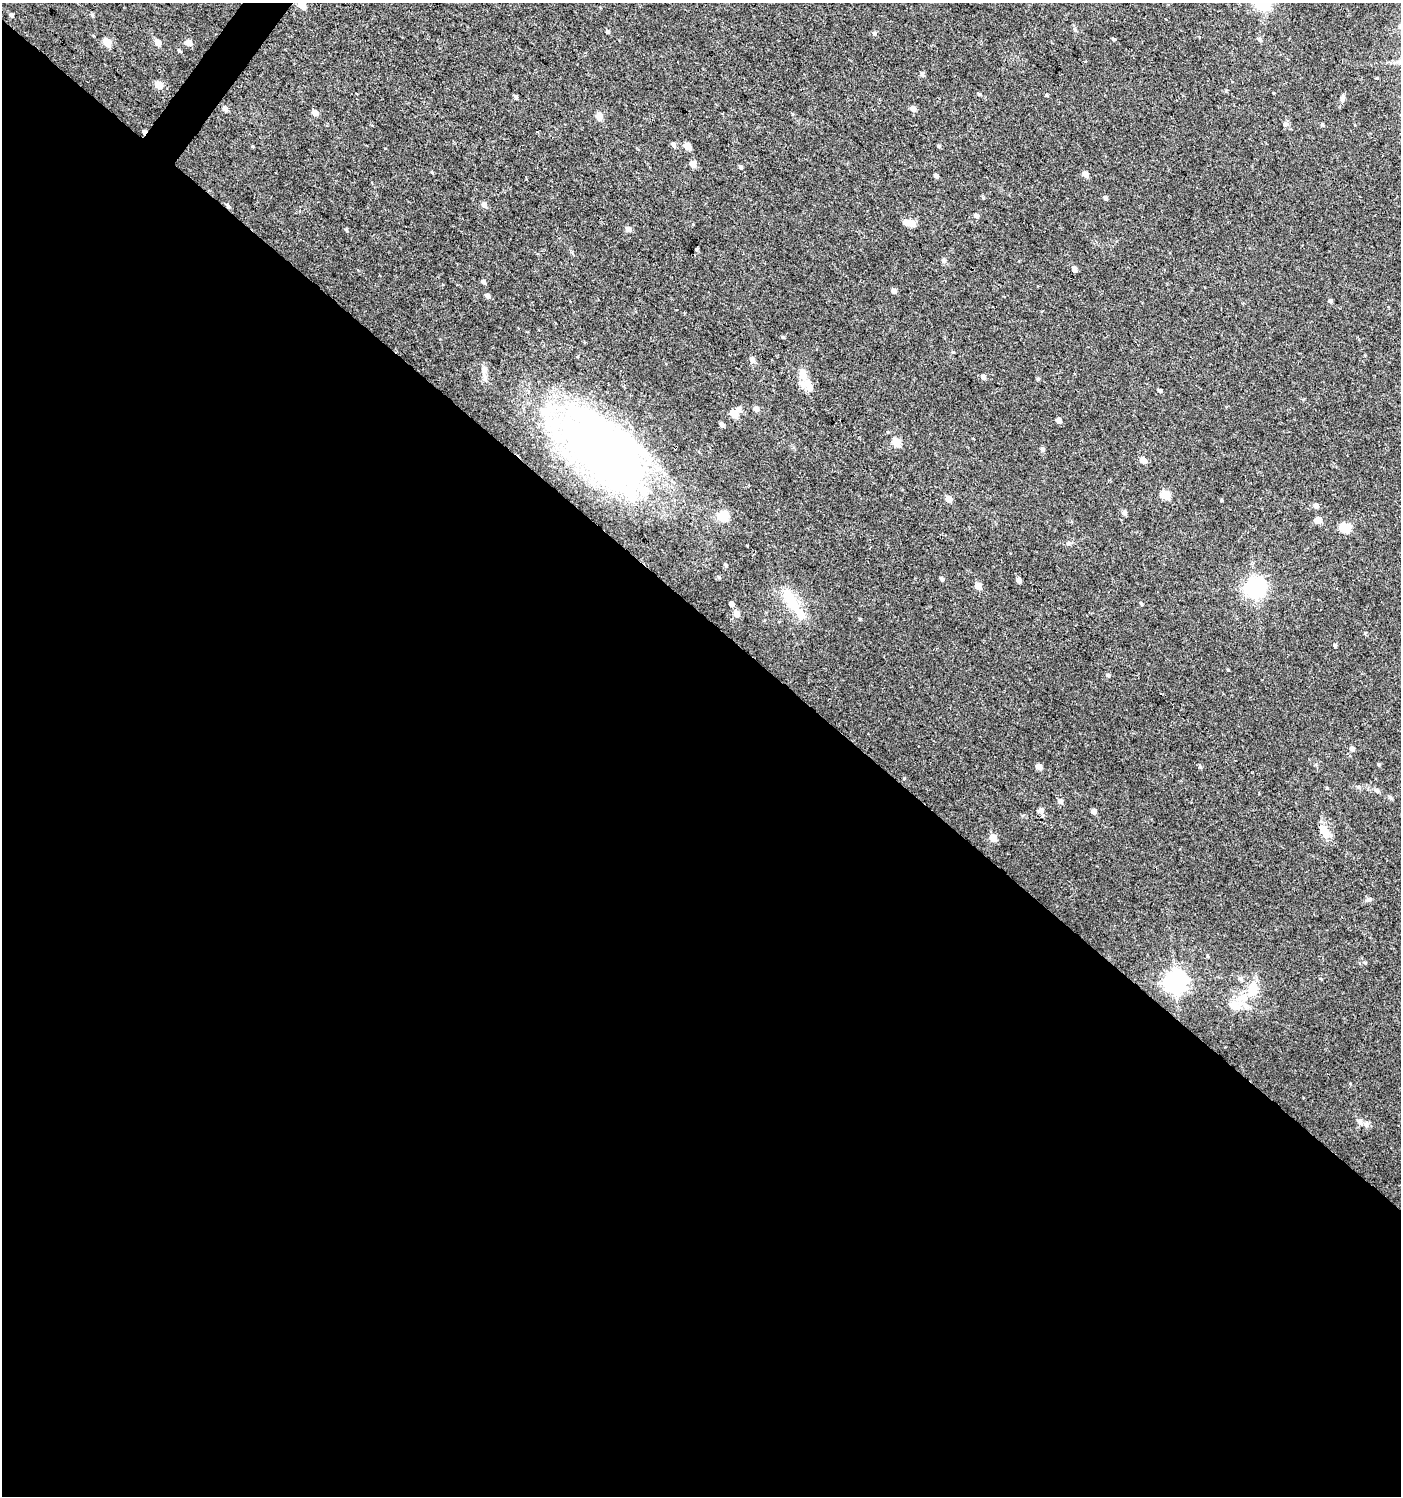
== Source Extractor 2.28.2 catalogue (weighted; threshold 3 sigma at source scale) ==
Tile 14 of 4 x 4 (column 2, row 4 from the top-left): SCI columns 1644-3042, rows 2-1495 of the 6018 x 5985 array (HDU 1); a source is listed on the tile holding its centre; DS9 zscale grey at full resolution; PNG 1403 x 1498 px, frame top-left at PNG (2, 3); no overlay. Shown black and unused: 59% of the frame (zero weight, under 3 of 4 exposures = <1% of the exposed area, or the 3 px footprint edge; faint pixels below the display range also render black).
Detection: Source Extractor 2.28.2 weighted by HDU 2 'WHT'; one run over the whole footprint, this tile lists its part. Background 0.0233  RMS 0.004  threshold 0.018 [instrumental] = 3 sigma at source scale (4.5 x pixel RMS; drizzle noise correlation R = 1.50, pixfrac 1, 0.0396/0.0396 arcsec/px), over >= 5 px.
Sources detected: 101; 1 inside a brighter object's white glare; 2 cosmic-ray / hot-pixel residue — not listed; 3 inside a brighter listed object's ellipse — not listed separately; the other 95 listed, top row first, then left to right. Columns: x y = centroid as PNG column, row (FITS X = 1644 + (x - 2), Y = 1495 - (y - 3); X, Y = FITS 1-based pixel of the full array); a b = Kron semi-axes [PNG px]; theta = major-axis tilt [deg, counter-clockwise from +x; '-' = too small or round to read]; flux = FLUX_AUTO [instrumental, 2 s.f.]
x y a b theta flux
302 5 5 5 - 8.7
11 14 5 4 - 0.83
1075 29 6 4 -71 0.59
608 32 5 4 - 0.74
874 33 5 5 - 0.63
1114 39 5 3 - 0.51
1259 40 6 5 - 1
107 42 5 5 - 9.8
158 42 5 4 - 4.2
189 42 5 5 - 3.2
179 50 5 4 - 0.49
922 74 5 5 - 0.96
159 84 5 5 - 6.8
979 94 4 4 - 0.48
1047 95 5 3 - 0.35
516 97 5 4 - 0.75
1342 98 8 5 74 0.94
225 109 5 5 - 1.5
913 109 6 5 - 1.6
315 113 5 4 - 3
599 117 6 5 - 4.1
1285 123 7 7 - 0.99
1322 124 4 4 - 0.5
673 145 6 5 - 1.1
688 146 5 4 - 5.5
939 146 4 4 - 0.61
693 164 5 4 - 4
740 167 4 4 - 0.8
1085 174 5 5 - 2.5
936 176 5 4 - 1.2
1105 198 4 4 - 0.88
484 205 7 5 -56 1.6
976 216 5 4 - 1.5
905 222 6 5 - 1.8
912 223 5 5 - 4.9
628 229 5 4 - 2.3
346 230 5 4 - 0.51
696 249 3 3 - 0.45
944 260 7 5 -68 0.78
1074 269 5 4 - 2.1
483 282 5 5 - 0.89
894 291 5 4 - 1.7
488 296 5 5 - 1.3
1330 301 4 4 - 1
783 337 5 3 - 0.41
752 360 8 6 -57 1.4
983 377 5 5 - 1.7
807 385 19 11 -44 5
1160 390 5 4 - 0.73
739 409 6 5 - 1.6
756 409 5 5 - 2
734 414 5 5 - 9.1
1059 420 5 4 - 2.4
722 424 5 4 - 1.2
896 442 5 5 - 11
1042 449 6 5 - 0.85
603 450 86 43 -44 250
1143 460 5 5 - 3.3
1166 495 5 5 - 15
949 499 5 4 - 5.5
1222 500 3 3 - 0.42
1316 506 6 5 - 1.5
1124 513 5 4 - 1.6
724 516 9 9 - 8.7
1318 520 5 4 - 6.2
1345 528 5 5 - 23
1069 543 6 4 44 0.67
726 565 5 4 - 0.58
942 579 5 4 - 0.85
1019 580 4 4 - 1.8
978 586 5 4 - 5.1
1255 587 7 7 - 200
791 600 36 14 -60 12
731 604 5 4 - 1.5
1141 604 6 4 -63 0.5
737 614 5 5 - 3.8
860 619 4 4 - 0.39
1335 645 4 4 - 0.62
1108 675 5 4 - 0.73
1352 748 5 4 - 1.6
1379 764 5 4 - 0.47
1039 766 4 4 - 3.4
1200 767 6 4 -35 0.5
1327 788 4 3 - 0.34
1060 801 6 5 - 1.5
1040 810 9 6 30 1.3
1094 811 4 4 - 2.2
1324 831 20 9 -50 4.5
993 838 5 5 - 7.8
1369 899 8 5 21 0.87
1365 963 5 4 - 0.44
1175 981 7 7 - 290
1252 990 23 14 82 7.9
1235 1005 13 7 3 9.3
1366 1124 7 6 - 1.3
Overlapping masked pixels (flux is a lower limit): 1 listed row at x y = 603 450
Isophote crosses this tile's border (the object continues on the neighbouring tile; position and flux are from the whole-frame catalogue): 1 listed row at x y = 302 5
Unlisted compact peaks at least as high as the median listed source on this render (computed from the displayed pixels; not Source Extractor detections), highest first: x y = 1228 670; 719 577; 1038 379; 1365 633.